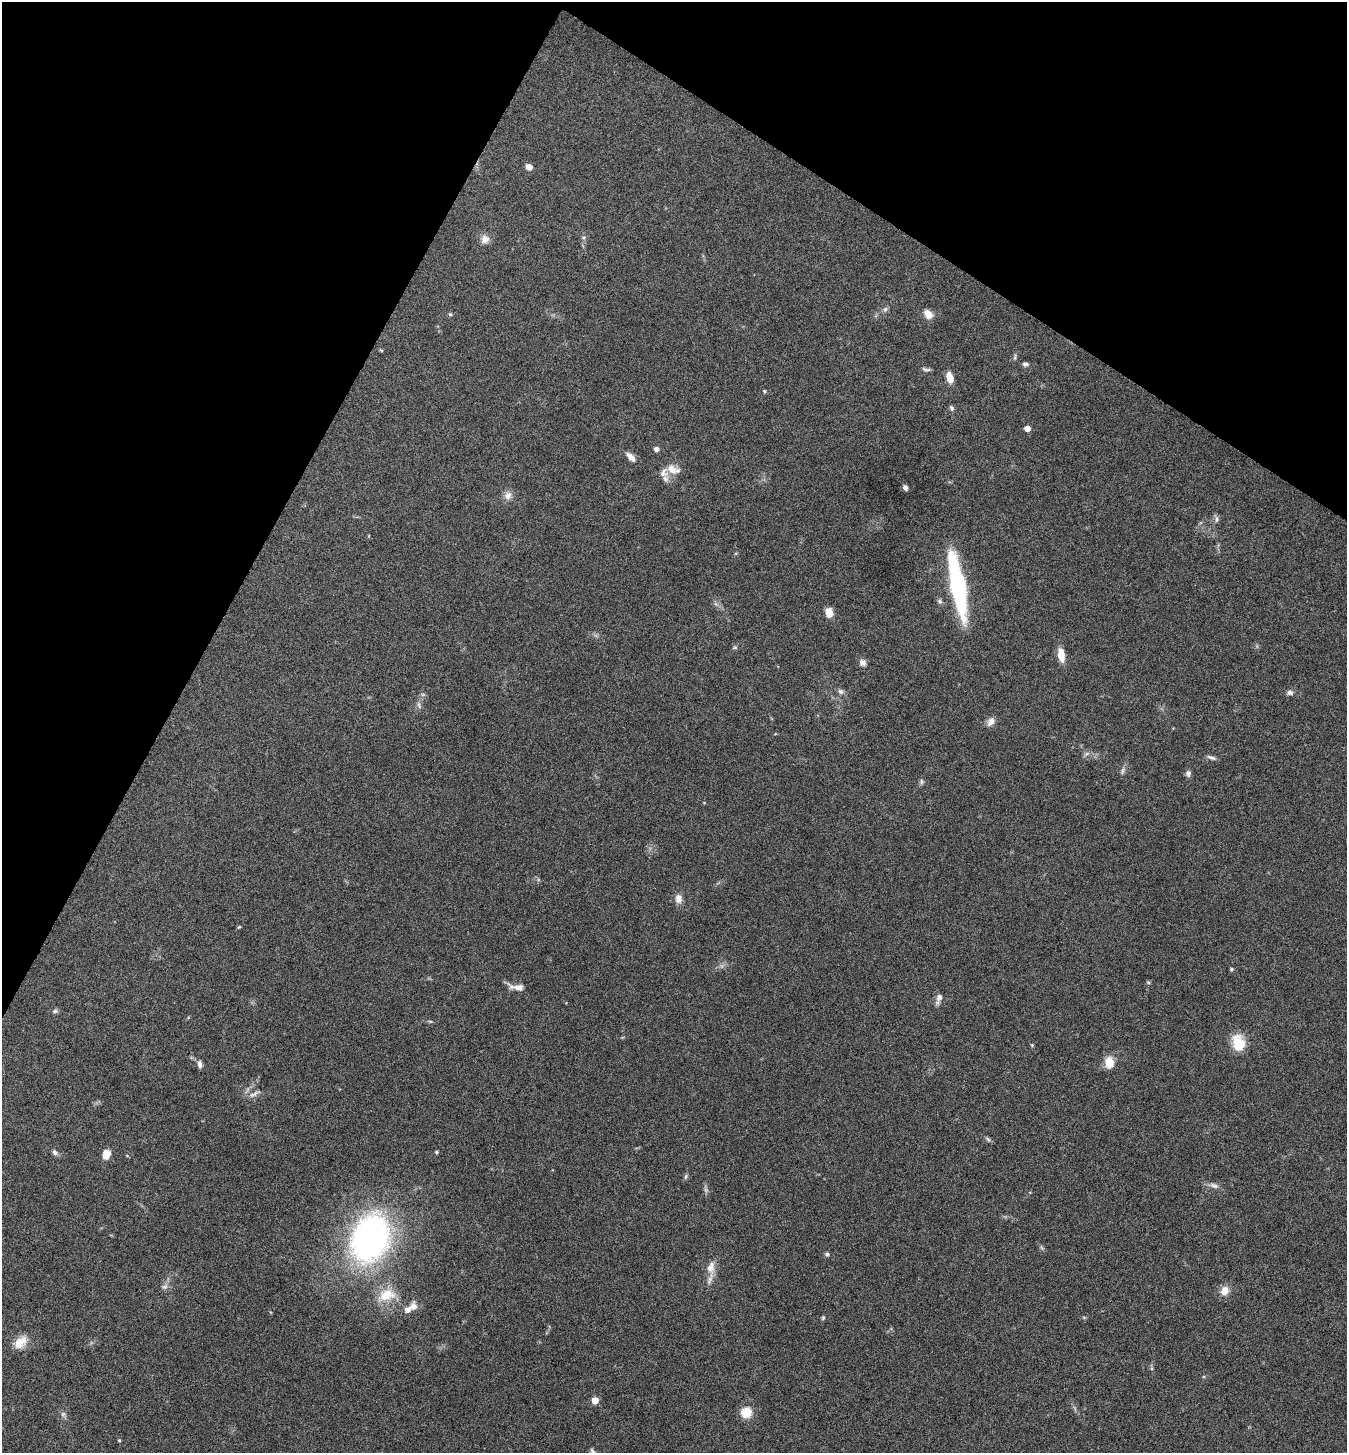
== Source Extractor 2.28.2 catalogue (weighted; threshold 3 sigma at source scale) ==
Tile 2 of 4 x 4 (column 2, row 1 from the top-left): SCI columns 1635-2979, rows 4356-5806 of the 5822 x 5813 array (HDU 1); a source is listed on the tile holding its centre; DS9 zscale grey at full resolution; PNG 1349 x 1455 px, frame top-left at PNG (2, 2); no overlay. Shown black and unused: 25% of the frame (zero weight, under 5 of 9 exposures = <1% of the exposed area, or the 3 px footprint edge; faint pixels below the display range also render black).
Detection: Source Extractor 2.28.2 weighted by HDU 2 'WHT'; one run over the whole footprint, this tile lists its part. Background 0.0706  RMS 0.0042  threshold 0.0172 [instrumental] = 3 sigma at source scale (4.09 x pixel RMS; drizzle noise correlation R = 1.36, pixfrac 0.8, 0.05/0.05 arcsec/px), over >= 5 px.
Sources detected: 69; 2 inside a brighter listed object's ellipse — not listed separately; the other 67 listed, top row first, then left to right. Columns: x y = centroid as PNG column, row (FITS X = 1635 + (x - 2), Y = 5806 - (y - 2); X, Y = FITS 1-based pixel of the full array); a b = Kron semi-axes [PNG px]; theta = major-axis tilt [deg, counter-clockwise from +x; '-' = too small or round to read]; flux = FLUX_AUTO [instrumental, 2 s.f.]
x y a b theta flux
529 167 6 6 - 2.4
485 239 12 11 - 2.7
885 309 7 6 - 0.92
450 314 6 5 - 0.55
928 314 12 8 -51 3.3
1015 357 9 3 85 0.68
1025 364 7 5 3 1
926 369 12 4 -9 0.89
950 377 12 7 -73 3.9
764 391 4 4 - 0.49
951 408 8 5 -62 0.81
1027 428 5 4 - 4.1
656 449 4 4 - 1.9
630 457 13 6 -46 2.7
672 469 17 11 -47 4.3
905 488 6 5 - 1.1
508 495 11 10 - 2.4
1217 519 9 5 -82 1.1
958 585 66 13 -79 52
940 601 7 5 -46 0.89
829 612 9 7 -78 4.8
735 647 6 5 - 0.57
1061 655 14 7 -80 5.2
862 662 8 7 - 1.7
841 692 8 6 -43 1.2
1290 693 8 6 3 1.2
419 705 11 4 -73 1.1
991 722 11 8 55 2.4
1087 753 7 4 20 0.82
1211 757 13 4 -19 1.2
1122 771 11 4 79 0.95
1188 774 8 7 - 1.2
922 782 8 5 -84 0.81
678 898 11 8 89 2.7
239 927 6 3 43 0.41
1231 969 5 4 - 0.46
1148 982 6 3 -19 0.41
518 987 18 8 -13 3.1
939 997 12 8 70 2.1
55 1011 7 5 2 0.88
430 1021 6 4 -18 0.47
1239 1043 16 11 -75 11
1032 1045 5 4 - 0.39
1109 1062 15 11 -86 4.7
200 1064 9 5 -84 1.5
254 1094 16 5 29 1.6
988 1139 8 5 -61 0.74
54 1152 9 6 -58 1
436 1152 4 4 - 0.64
106 1154 9 7 74 4.9
686 1177 7 4 71 0.7
1214 1185 14 6 -20 1.8
706 1190 7 5 -45 0.78
370 1239 34 25 69 160
827 1254 5 5 - 0.83
711 1267 19 11 77 4.4
165 1287 9 7 35 1.4
1225 1291 12 10 67 3.5
386 1295 24 15 17 9.6
413 1306 11 8 78 2.5
823 1318 6 4 69 0.55
20 1342 20 13 40 5.1
595 1400 5 5 - 8.6
746 1413 6 6 - 13
63 1414 7 6 - 0.98
119 1440 4 3 - 0.55
592 1451 10 5 -49 0.96
Isophote crosses this tile's border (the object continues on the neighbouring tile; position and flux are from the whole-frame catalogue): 1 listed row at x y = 592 1451